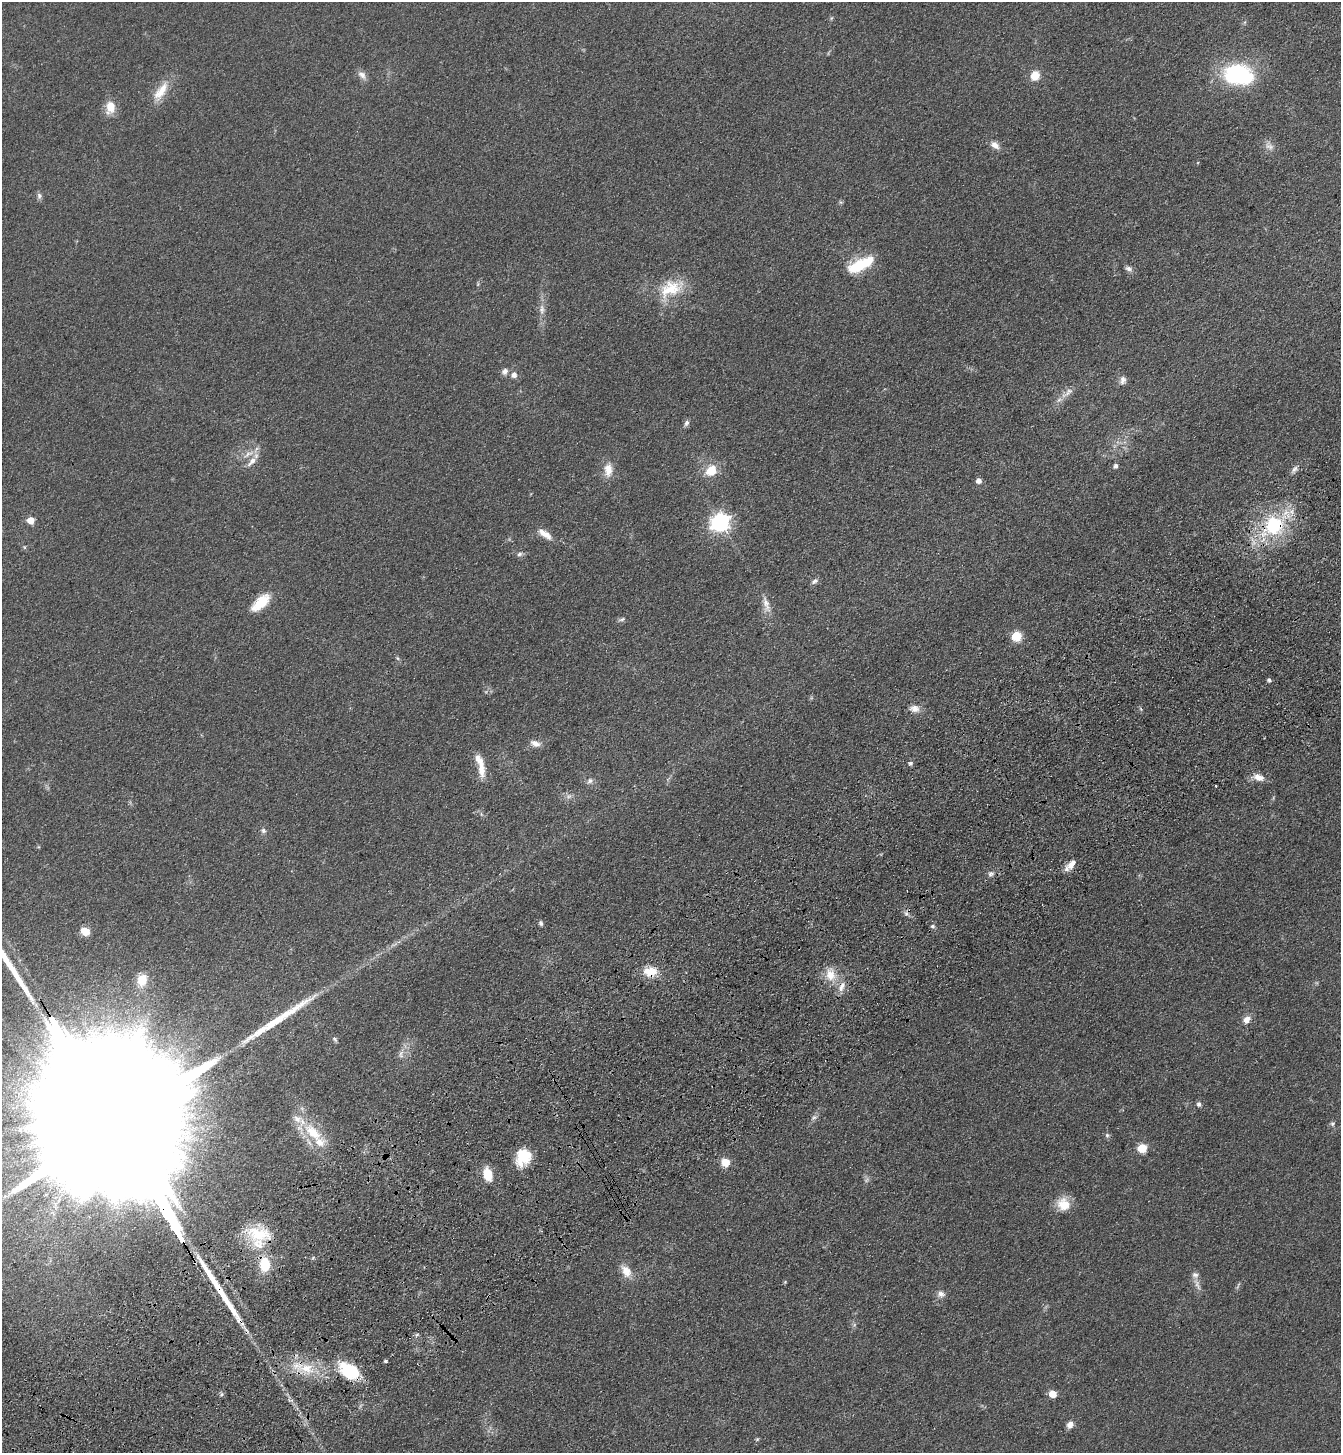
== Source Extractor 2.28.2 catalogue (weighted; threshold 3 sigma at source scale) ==
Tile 7 of 4 x 4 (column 3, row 2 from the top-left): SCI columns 2914-4252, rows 3008-4458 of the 5960 x 6014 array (HDU 1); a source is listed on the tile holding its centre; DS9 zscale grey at full resolution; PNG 1343 x 1455 px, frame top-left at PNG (2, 2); no overlay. Shown black and unused: <1% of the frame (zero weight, under 3 of 4 exposures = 6% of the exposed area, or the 3 px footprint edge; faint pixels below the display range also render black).
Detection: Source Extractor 2.28.2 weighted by HDU 2 'WHT'; one run over the whole footprint, this tile lists its part. Background 0.07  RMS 0.0088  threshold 0.0395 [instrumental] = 3 sigma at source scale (4.5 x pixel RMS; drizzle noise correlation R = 1.50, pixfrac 1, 0.05/0.05 arcsec/px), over >= 5 px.
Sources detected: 93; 3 too faint to see at this stretch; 2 inside a brighter object's white glare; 2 cosmic-ray / hot-pixel residue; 3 long thin detections or spike segments (spike, bleed or trail) — not listed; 4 inside a brighter listed object's ellipse — not listed separately; the other 79 listed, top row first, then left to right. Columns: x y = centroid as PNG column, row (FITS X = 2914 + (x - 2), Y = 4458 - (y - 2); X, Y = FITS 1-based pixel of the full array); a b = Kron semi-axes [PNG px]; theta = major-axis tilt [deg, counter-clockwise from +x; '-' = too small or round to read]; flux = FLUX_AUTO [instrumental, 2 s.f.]
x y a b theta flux
1238 74 22 15 -10 110
362 75 14 8 -44 5
1035 75 9 8 - 14
161 91 31 12 57 17
110 107 14 10 82 14
995 145 12 8 -37 5.8
1269 146 15 10 -37 5.6
39 196 9 6 -85 2.5
861 264 30 11 27 37
1129 269 10 7 -20 3.1
671 289 37 22 31 33
542 309 15 7 -88 5.8
505 371 9 7 47 3.9
514 375 8 7 - 4
1123 380 12 8 78 4
1067 393 23 7 37 7.8
686 423 9 6 69 2.6
249 454 20 6 27 7.7
252 461 17 7 47 7.6
1116 466 5 4 - 3
1295 469 11 5 52 3.2
608 470 19 12 -89 11
711 471 13 10 37 18
979 481 5 5 - 5.2
30 520 5 5 - 14
720 522 8 7 - 380
1273 526 31 25 39 70
545 534 22 8 -34 9.1
519 554 8 6 6 2.4
814 581 10 6 34 2.7
261 602 24 11 42 22
766 605 26 9 -77 9.3
622 619 9 5 22 2.2
1016 636 10 10 - 16
397 658 6 4 -70 1.3
1269 680 5 4 - 1.9
914 709 14 10 -10 6.4
535 743 14 8 -19 5.3
910 763 6 5 - 1.8
481 769 26 10 -81 12
1258 777 15 9 -14 8.3
590 781 9 7 42 3
569 796 8 6 42 2.7
263 831 7 6 - 2.5
1072 864 16 8 47 7.7
991 874 9 6 24 2.6
541 923 6 5 - 1.9
932 926 6 5 - 1.5
85 931 10 8 -32 10
650 972 20 14 2 15
830 974 19 13 -84 15
142 980 15 12 79 13
842 986 16 8 64 7.4
1247 1019 9 7 49 6.5
335 1039 8 5 -46 1.8
401 1054 12 7 85 4.7
1199 1104 5 5 - 3
814 1117 10 6 30 2.7
114 1122 139 30 -60 200000
1332 1124 6 6 - 1.9
313 1133 34 15 -43 31
1107 1135 6 6 - 1.8
1142 1148 6 5 - 37
523 1157 19 15 67 25
725 1162 9 9 - 11
488 1174 11 7 -75 22
1064 1204 17 15 -43 16
259 1234 36 19 -10 35
265 1264 16 12 -89 24
626 1271 18 11 -58 11
1195 1275 9 8 - 3.5
785 1282 4 4 - 0.83
941 1294 10 8 -15 4.4
386 1361 4 3 - 1.5
307 1368 27 15 -4 29
350 1371 19 12 -31 55
1053 1394 5 5 - 17
1070 1425 8 7 - 5.7
757 1439 5 5 - 1.1
Overlapping masked pixels (flux is a lower limit): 7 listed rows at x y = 1273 526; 1072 864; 650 972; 114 1122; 265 1264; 307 1368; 350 1371